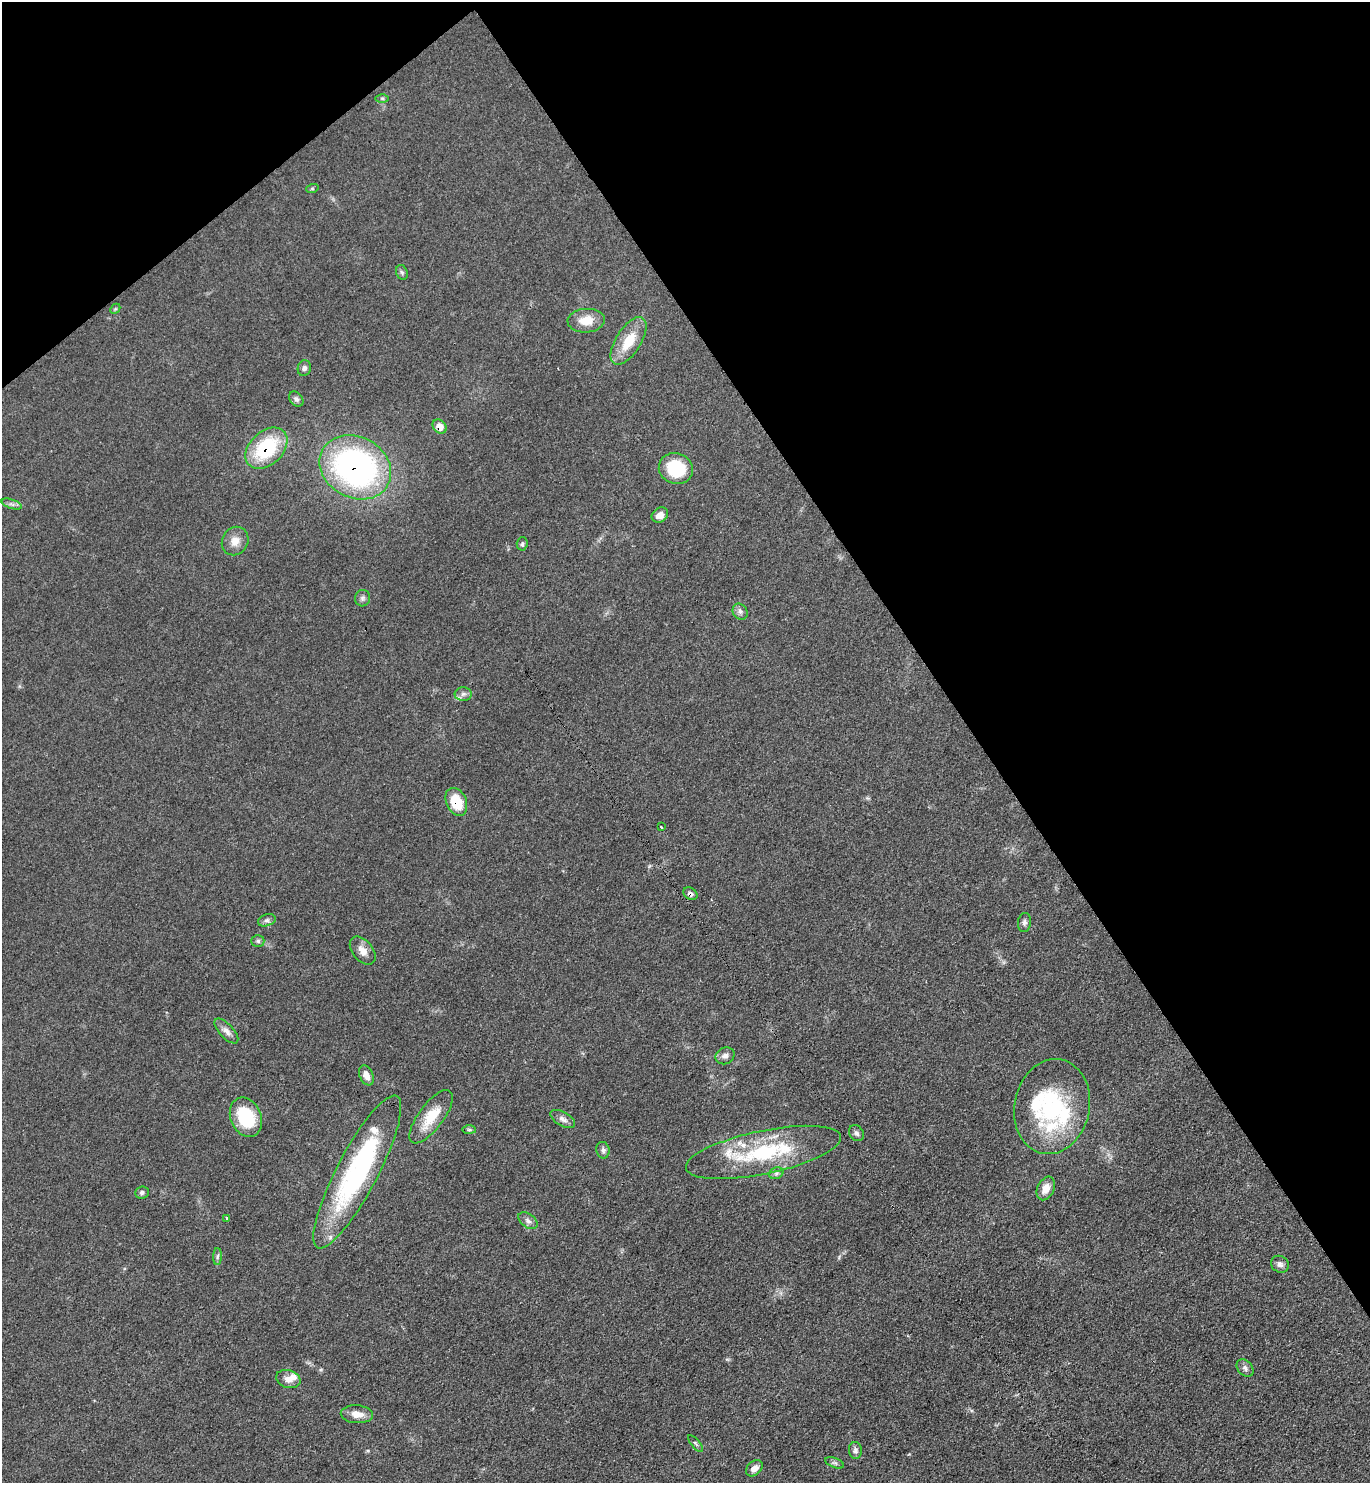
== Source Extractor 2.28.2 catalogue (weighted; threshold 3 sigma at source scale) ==
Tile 3 of 4 x 4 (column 3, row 1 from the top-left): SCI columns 2891-4258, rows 4448-5928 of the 5924 x 5929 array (HDU 1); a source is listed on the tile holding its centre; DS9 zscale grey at full resolution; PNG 1372 x 1485 px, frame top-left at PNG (2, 2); each listed source drawn as its Kron ellipse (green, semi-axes under 4 px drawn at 4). Shown black and unused: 34% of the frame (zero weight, under 3 of 4 exposures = <1% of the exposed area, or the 3 px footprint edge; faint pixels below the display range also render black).
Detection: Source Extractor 2.28.2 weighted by HDU 2 'WHT'; one run over the whole footprint, this tile lists its part. Background 0.0759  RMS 0.0061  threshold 0.0275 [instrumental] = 3 sigma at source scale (4.5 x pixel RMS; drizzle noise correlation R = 1.50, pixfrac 1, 0.05/0.05 arcsec/px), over >= 5 px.
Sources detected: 58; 6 inside a brighter listed object's ellipse — not listed separately; the other 52 listed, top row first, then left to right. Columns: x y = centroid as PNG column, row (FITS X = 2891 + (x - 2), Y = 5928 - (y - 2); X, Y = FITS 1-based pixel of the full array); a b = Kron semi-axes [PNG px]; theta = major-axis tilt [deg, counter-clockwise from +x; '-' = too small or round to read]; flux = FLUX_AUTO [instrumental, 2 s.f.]
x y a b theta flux
382 98 6 4 0 0.97
312 189 6 4 19 0.73
402 272 7 5 -68 1.3
115 309 6 4 44 0.8
586 321 18 12 3 9.9
629 341 27 12 58 16
304 368 8 6 71 1.8
296 399 8 6 -50 1.6
440 426 8 6 -44 5.9
266 448 24 16 43 41
355 467 37 30 -28 180
676 469 17 15 -18 28
12 504 10 4 -19 1.8
660 515 9 7 34 3.8
235 541 15 13 59 6.6
522 544 6 5 - 1.2
362 598 8 7 - 1.8
740 612 8 7 - 2
463 694 8 7 - 2.3
456 802 14 10 -66 17
661 827 3 3 - 1.3
690 894 8 5 -35 1.7
267 920 9 6 17 1.8
1024 922 9 6 83 1.9
258 941 6 5 - 1.3
363 951 16 10 -51 5.6
226 1031 15 7 -47 3.7
725 1056 10 8 24 2.7
366 1075 10 6 -66 4.2
1052 1107 48 37 79 69
246 1117 20 15 -66 31
431 1117 32 12 54 16
563 1119 14 7 -30 3
469 1130 7 4 0 1.2
856 1133 8 7 - 1.9
603 1150 8 6 -78 1.8
764 1152 79 21 12 58
357 1172 86 20 62 110
776 1173 7 5 21 1.3
1046 1188 12 8 64 5.8
142 1192 7 6 - 1.6
227 1218 3 3 - 1.9
528 1221 11 6 -38 2.5
217 1257 8 4 88 1.4
1280 1264 9 8 - 2.4
1245 1368 10 7 -48 2.2
288 1379 12 9 -17 4.6
357 1414 16 9 -4 6.3
695 1443 10 4 -50 1.2
855 1450 8 6 -86 2.2
835 1463 10 4 -21 1.4
754 1468 9 6 44 4.1
Overlapping masked pixels (flux is a lower limit): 5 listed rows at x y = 440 426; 266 448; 355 467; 456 802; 690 894